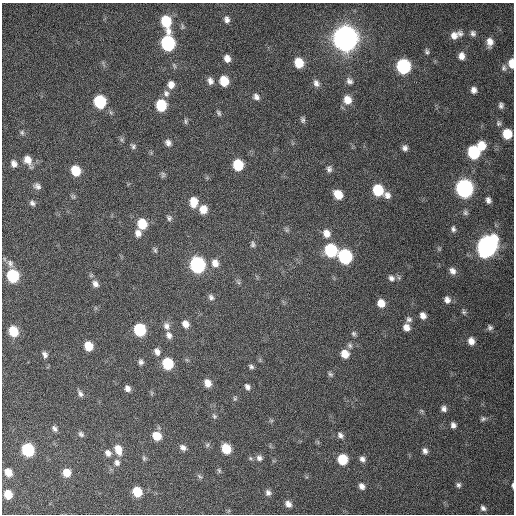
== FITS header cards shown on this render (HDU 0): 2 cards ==
NAXIS1  =                  512 / Axis length
NAXIS2  =                  512 / Axis length

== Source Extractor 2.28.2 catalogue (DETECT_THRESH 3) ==
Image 512 x 512 px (HDU 0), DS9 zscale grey, 1 PNG px = 1 image px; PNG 516 x 516 px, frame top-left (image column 1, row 512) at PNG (2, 3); no overlay
Background 403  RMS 11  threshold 32.3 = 3 sigma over >= 5 px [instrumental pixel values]
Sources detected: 143; all 143 listed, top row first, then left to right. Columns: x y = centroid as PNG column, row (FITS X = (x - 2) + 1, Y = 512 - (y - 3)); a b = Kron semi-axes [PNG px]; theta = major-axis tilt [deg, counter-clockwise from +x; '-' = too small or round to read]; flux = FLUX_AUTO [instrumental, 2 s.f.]
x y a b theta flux
227 19 9 7 -76 3.3e+03
166 22 13 8 -77 3.2e+04
182 26 9 6 86 1.7e+03
473 33 7 6 - 2.1e+03
460 34 9 7 -83 2.5e+03
454 35 9 8 - 5.2e+03
345 38 10 9 - 1.2e+06
490 42 10 6 90 5.3e+03
168 43 9 8 - 9.9e+04
427 52 7 5 -70 1.5e+03
461 56 8 7 - 4.8e+03
227 58 8 7 - 4.6e+03
299 63 9 8 - 1.6e+04
511 63 9 5 -88 9.2e+03
174 65 8 4 -63 1.4e+03
403 66 9 8 - 9.2e+04
504 68 8 6 -77 2.1e+03
210 81 9 7 -67 3.5e+03
224 81 8 7 - 1.6e+04
349 81 10 8 -45 3.1e+03
316 83 10 8 -63 3.6e+03
171 85 9 8 - 5.1e+03
474 90 7 6 - 3.4e+03
166 93 10 8 -73 3.1e+03
256 97 9 7 -44 3.0e+03
347 100 10 9 - 8.6e+03
100 101 9 7 -71 5.0e+04
161 105 8 7 - 3.0e+04
501 105 7 5 -85 2.1e+03
219 113 7 5 -64 1.5e+03
303 120 8 6 -83 1.9e+03
185 121 9 4 -85 1.2e+03
498 123 7 6 - 1.7e+03
22 132 7 6 - 1.4e+03
507 134 8 7 - 1.7e+04
122 140 6 4 -71 1.2e+03
168 143 8 6 -53 2.9e+03
133 146 7 6 - 1.6e+03
481 146 8 7 - 1.2e+04
405 148 7 6 - 2.7e+03
474 152 9 8 - 5.5e+04
28 160 12 7 -64 6.9e+03
14 164 8 6 -67 3.5e+03
238 165 8 7 - 2.6e+04
329 169 9 7 -81 2.5e+03
76 171 8 7 - 1.9e+04
163 175 8 5 88 1.5e+03
37 186 9 7 -31 2.7e+03
464 188 9 8 - 2.5e+05
378 190 9 8 - 3.1e+04
338 194 9 7 -48 1.2e+04
387 195 10 8 -48 3.9e+03
73 196 7 5 -29 1.2e+03
488 200 6 4 -78 2.5e+03
193 202 11 8 -89 9.8e+03
32 203 7 6 - 2.1e+03
203 209 9 8 - 8.2e+03
465 212 8 6 -68 1.8e+03
169 218 8 6 -67 1.8e+03
142 224 9 8 - 1.8e+04
453 229 8 6 -88 2.0e+03
287 230 8 5 -73 1.5e+03
138 233 9 8 - 4.3e+03
326 233 10 9 - 6.1e+03
253 244 8 6 -84 1.8e+03
487 246 11 9 63 4.3e+05
439 249 6 5 - 9.4e+02
155 250 8 5 -70 1.5e+03
331 250 9 8 - 5.6e+04
345 256 9 8 - 8.9e+04
10 263 12 8 -63 3.6e+03
215 263 10 9 - 5.8e+03
197 265 9 8 - 1.3e+05
452 271 9 7 -53 3.6e+03
13 276 8 7 - 5.2e+04
391 278 10 9 - 3.5e+03
238 282 8 4 -53 1.4e+03
95 284 10 7 -47 3.8e+03
211 297 9 7 -59 2.5e+03
447 300 8 7 - 3.5e+03
381 303 8 7 - 8.1e+03
464 312 6 5 - 1.4e+03
423 316 8 6 -63 4.3e+03
409 319 8 7 - 2.3e+03
185 324 9 7 -60 5.3e+03
167 326 10 8 -65 3.8e+03
406 327 8 8 - 4.9e+03
490 327 7 6 - 1.9e+03
140 330 8 7 - 4.8e+04
13 331 8 7 - 1.9e+04
354 334 7 6 - 1.5e+03
169 335 9 7 -67 3.3e+03
471 341 8 7 - 5.1e+03
88 346 7 6 - 1.4e+04
350 346 7 6 - 2.0e+03
157 352 9 7 -69 3.9e+03
345 354 8 7 - 9.0e+03
45 355 7 5 -67 2.6e+03
187 360 6 4 -18 1.0e+03
141 362 7 6 - 2.1e+03
168 363 8 7 - 3.3e+04
251 367 7 5 -26 1.7e+03
330 374 7 5 -43 1.4e+03
207 383 8 7 - 6.9e+03
247 387 8 6 -53 2.6e+03
128 388 7 5 -61 3.4e+03
152 393 7 4 89 1.0e+03
80 394 9 6 -58 2.5e+03
235 399 7 5 -90 1.4e+03
444 409 8 7 - 3.0e+03
421 411 8 5 -20 1.3e+03
214 416 9 6 -62 1.8e+03
483 419 8 6 17 1.9e+03
271 420 6 4 -18 9.8e+02
453 425 7 7 - 2.9e+03
54 429 8 6 -50 2.3e+03
81 434 8 6 -43 2.0e+03
340 435 9 6 -50 2.6e+03
157 436 9 8 - 1.3e+04
207 445 8 6 63 1.6e+03
183 447 9 6 -36 3.3e+03
118 449 12 8 -71 9.2e+03
226 449 8 7 - 1.7e+04
28 450 8 7 - 5.9e+04
425 451 8 7 - 3.0e+03
108 453 9 8 - 3.8e+03
144 458 8 5 -70 1.3e+03
259 458 8 7 - 2.8e+03
342 459 8 7 - 2.3e+04
362 459 8 7 - 3.0e+03
117 463 9 8 - 3.2e+03
219 470 8 5 -64 1.4e+03
8 472 8 6 -60 8.4e+03
67 473 7 7 - 9.3e+03
199 476 9 4 -44 1.6e+03
458 485 7 6 - 2.0e+03
512 485 6 3 -88 1.2e+03
362 486 9 7 -54 3.5e+03
137 492 8 7 - 2.0e+04
268 493 7 6 - 2.7e+03
8 494 7 6 - 1.3e+04
288 504 7 6 - 3.9e+03
483 508 8 6 -52 2.4e+03
At the frame edge (FLAGS 8, measured only in part): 2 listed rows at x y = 511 63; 512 485